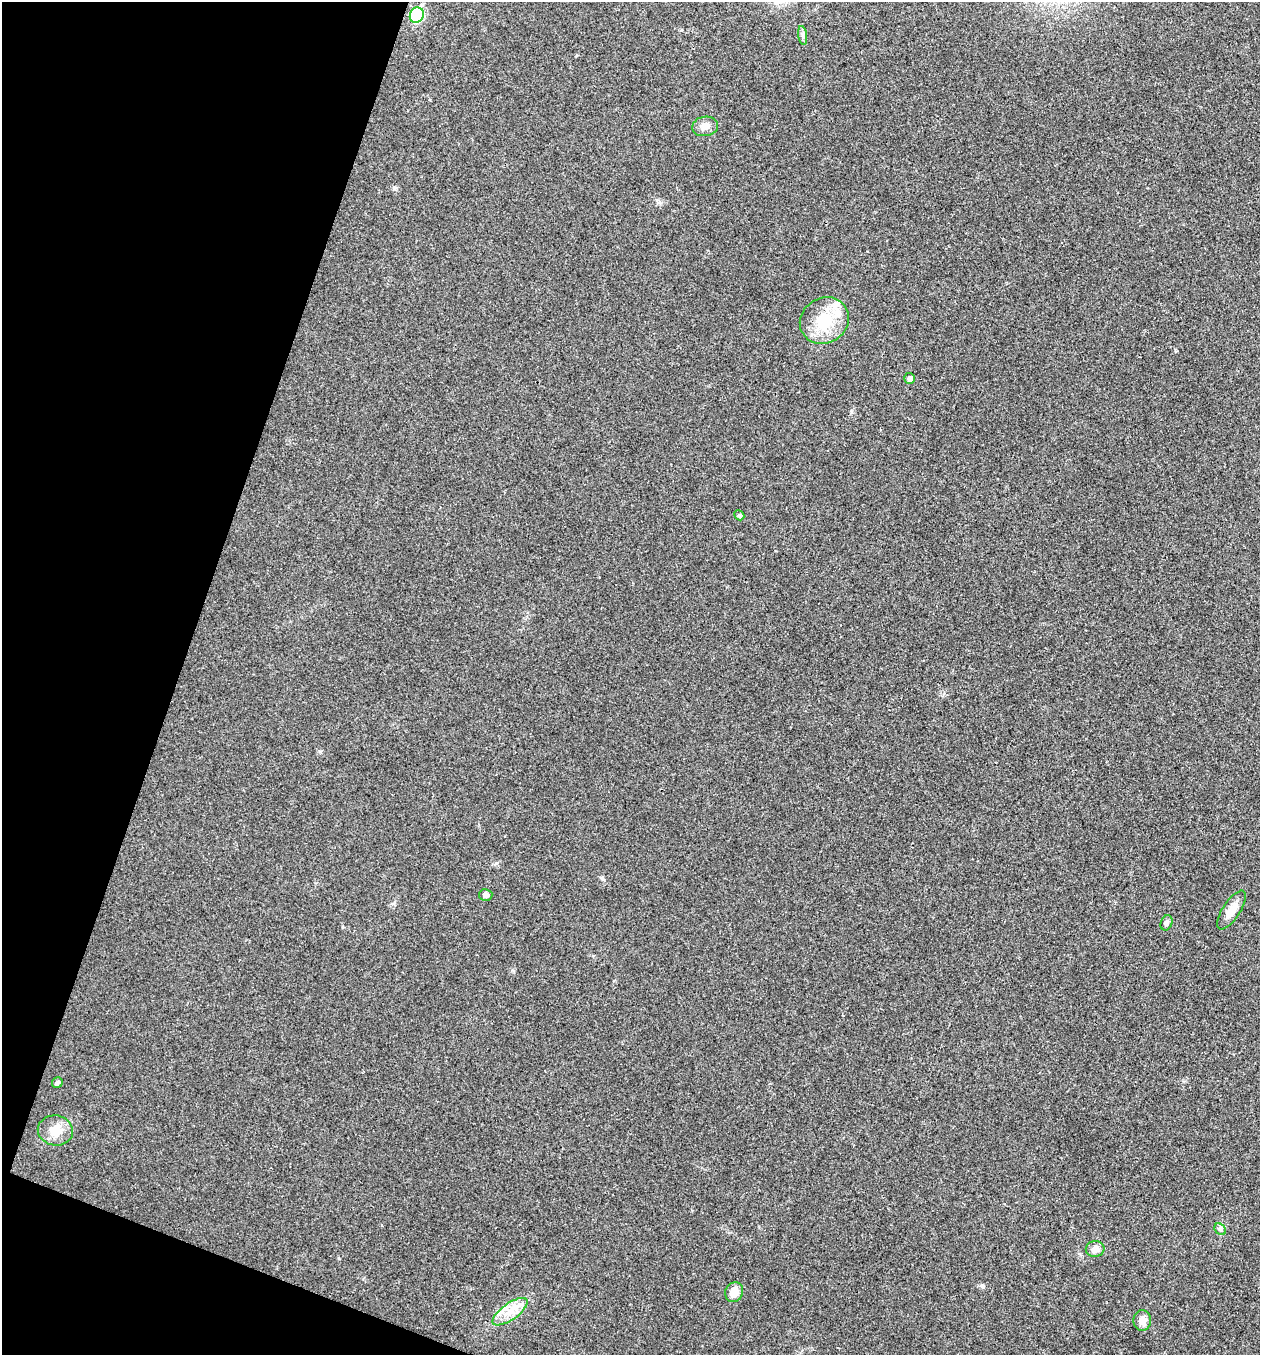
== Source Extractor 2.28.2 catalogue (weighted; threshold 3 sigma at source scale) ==
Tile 9 of 4 x 4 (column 1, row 3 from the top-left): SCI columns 137-1394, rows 1360-2712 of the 5434 x 5422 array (HDU 1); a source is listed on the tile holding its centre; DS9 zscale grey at full resolution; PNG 1262 x 1357 px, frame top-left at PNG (2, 2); each listed source drawn as its Kron ellipse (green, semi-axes under 4 px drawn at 4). Shown black and unused: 17% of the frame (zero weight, under 3 of 4 exposures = <1% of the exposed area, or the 3 px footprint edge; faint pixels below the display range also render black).
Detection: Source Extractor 2.28.2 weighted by HDU 2 'WHT'; one run over the whole footprint, this tile lists its part. Background 0.0243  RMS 0.0053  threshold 0.0238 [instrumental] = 3 sigma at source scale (4.5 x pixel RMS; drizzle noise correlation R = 1.50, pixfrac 1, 0.05/0.05 arcsec/px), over >= 5 px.
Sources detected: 17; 1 inside a brighter listed object's ellipse — not listed separately; the other 16 listed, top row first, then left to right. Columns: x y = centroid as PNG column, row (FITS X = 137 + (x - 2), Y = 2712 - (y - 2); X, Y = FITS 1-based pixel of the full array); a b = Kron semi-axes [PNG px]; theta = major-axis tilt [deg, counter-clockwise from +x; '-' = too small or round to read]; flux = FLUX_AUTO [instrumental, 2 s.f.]
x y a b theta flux
417 15 8 6 67 39
803 35 9 4 -82 1.5
705 126 13 9 8 3.8
824 320 25 22 32 20
910 378 5 5 - 1.9
739 515 5 4 - 1
486 895 7 6 - 2
1232 910 22 8 57 6.1
1167 923 8 5 67 1.3
57 1083 5 5 - 1.2
55 1130 18 15 -10 8.3
1220 1229 6 5 - 1.1
1095 1249 9 8 - 3.4
734 1292 10 9 - 6
510 1312 20 8 35 7.6
1142 1320 10 9 - 3.9
Unlisted compact peaks at least as high as the median listed source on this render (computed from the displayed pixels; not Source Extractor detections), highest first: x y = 602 878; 983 1287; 1175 350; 496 863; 512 970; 320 751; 851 412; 394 188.